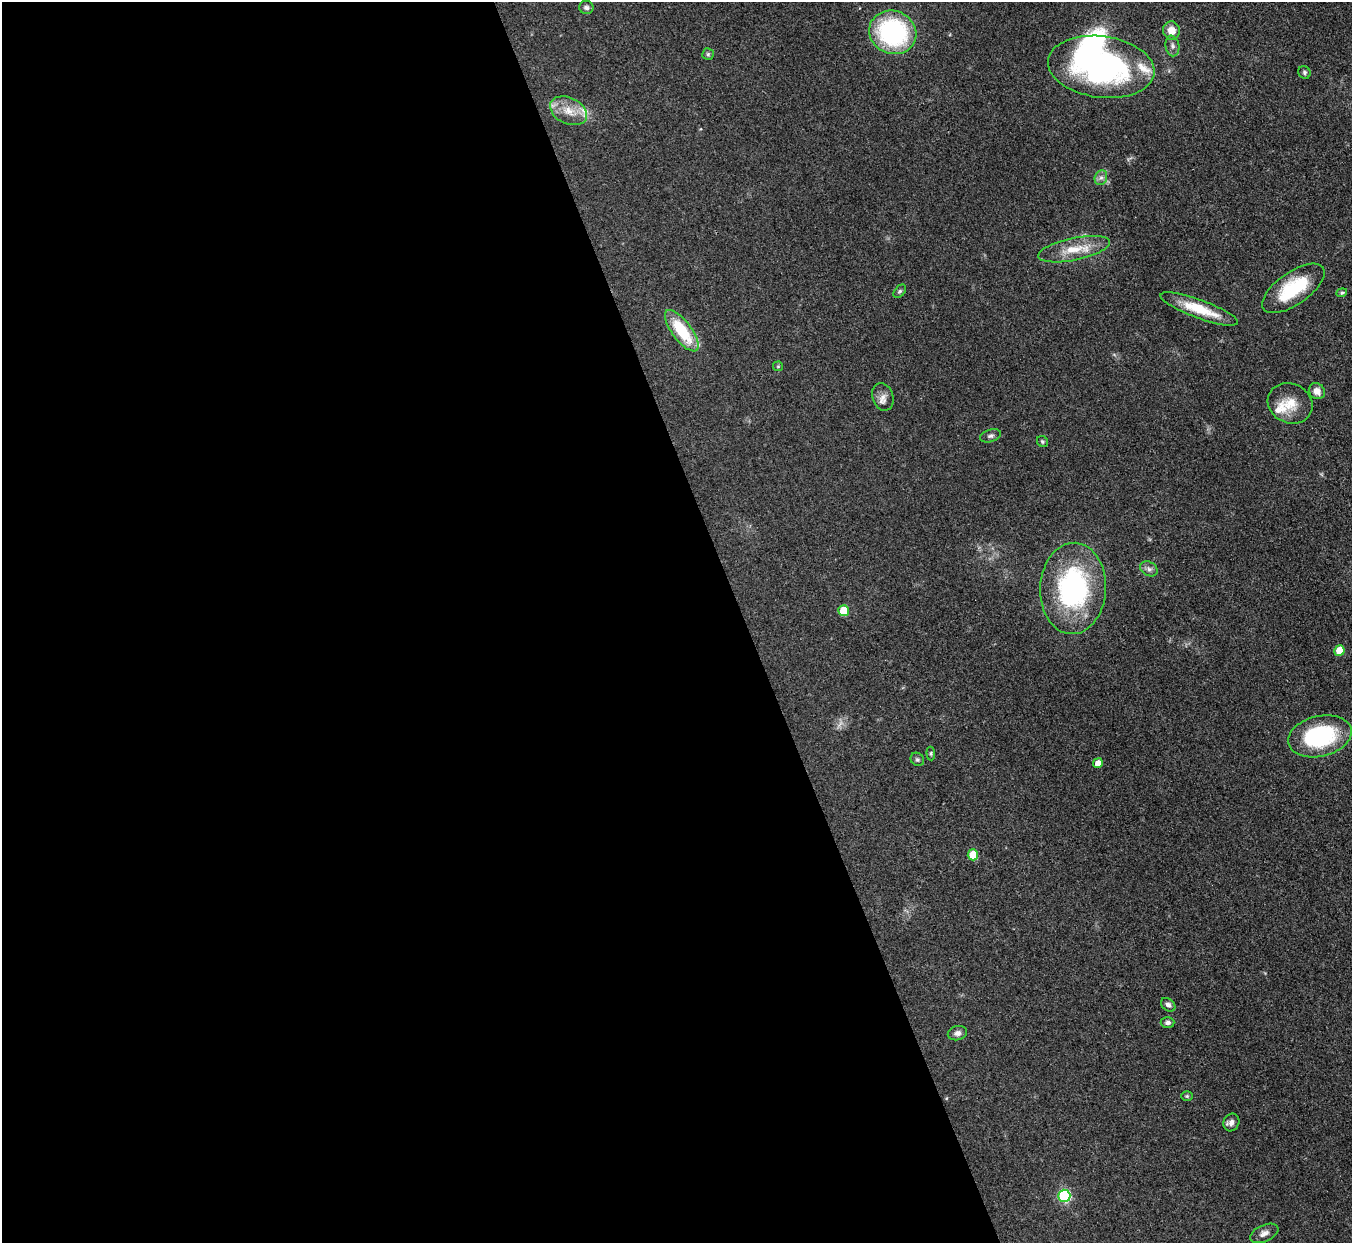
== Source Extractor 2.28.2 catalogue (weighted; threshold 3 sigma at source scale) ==
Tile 9 of 4 x 4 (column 1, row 3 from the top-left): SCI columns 4-1353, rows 1517-2757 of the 5406 x 5391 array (HDU 1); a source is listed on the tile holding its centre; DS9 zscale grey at full resolution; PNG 1354 x 1245 px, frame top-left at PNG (2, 2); each listed source drawn as its Kron ellipse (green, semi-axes under 4 px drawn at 4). Shown black and unused: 55% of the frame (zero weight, under 3 of 4 exposures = <1% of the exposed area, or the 3 px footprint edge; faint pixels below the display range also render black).
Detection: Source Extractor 2.28.2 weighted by HDU 2 'WHT'; one run over the whole footprint, this tile lists its part. Background 0.0857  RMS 0.0062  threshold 0.0278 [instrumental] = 3 sigma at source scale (4.5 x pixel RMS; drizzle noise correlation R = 1.50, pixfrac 1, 0.05/0.05 arcsec/px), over >= 5 px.
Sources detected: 42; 1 too faint to see at this stretch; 1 inside a brighter object's white glare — neither listed nor drawn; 3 inside a brighter listed object's ellipse — not listed separately; the other 37 listed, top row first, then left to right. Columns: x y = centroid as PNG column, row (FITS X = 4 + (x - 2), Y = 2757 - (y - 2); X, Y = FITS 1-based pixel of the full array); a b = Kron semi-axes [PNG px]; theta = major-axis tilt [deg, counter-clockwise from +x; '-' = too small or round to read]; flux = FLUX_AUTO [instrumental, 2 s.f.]
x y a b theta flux
586 7 7 6 - 1.7
1171 30 9 8 - 7.3
893 32 24 21 -23 81
1172 46 10 7 -81 2.3
708 54 6 6 - 1.1
1101 67 53 30 -7 170
1304 72 6 6 - 1.3
568 111 19 13 -25 10
1101 178 8 6 67 2.1
1074 249 36 11 12 15
1293 288 36 16 35 34
900 291 8 5 48 1.2
1342 293 5 4 - 0.91
1199 309 41 9 -20 19
682 331 25 9 -53 31
778 366 5 5 - 0.72
1317 391 8 7 - 4.6
883 397 14 10 -71 4.4
1290 403 23 19 -24 13
991 436 11 6 16 1.9
1042 441 6 5 - 0.97
1149 569 9 7 -30 2.4
1073 588 45 33 87 100
844 611 5 5 - 15
1339 651 5 5 - 10
1320 736 32 20 13 65
931 754 7 4 -84 0.86
917 759 7 6 - 1.3
1098 763 5 4 - 5.5
973 855 5 5 - 19
1168 1005 8 6 -41 2
1168 1023 7 5 2 1.9
957 1033 10 7 14 2.5
1187 1096 6 5 - 0.88
1231 1122 9 7 62 3.1
1064 1196 6 6 - 73
1264 1233 15 8 24 3.6